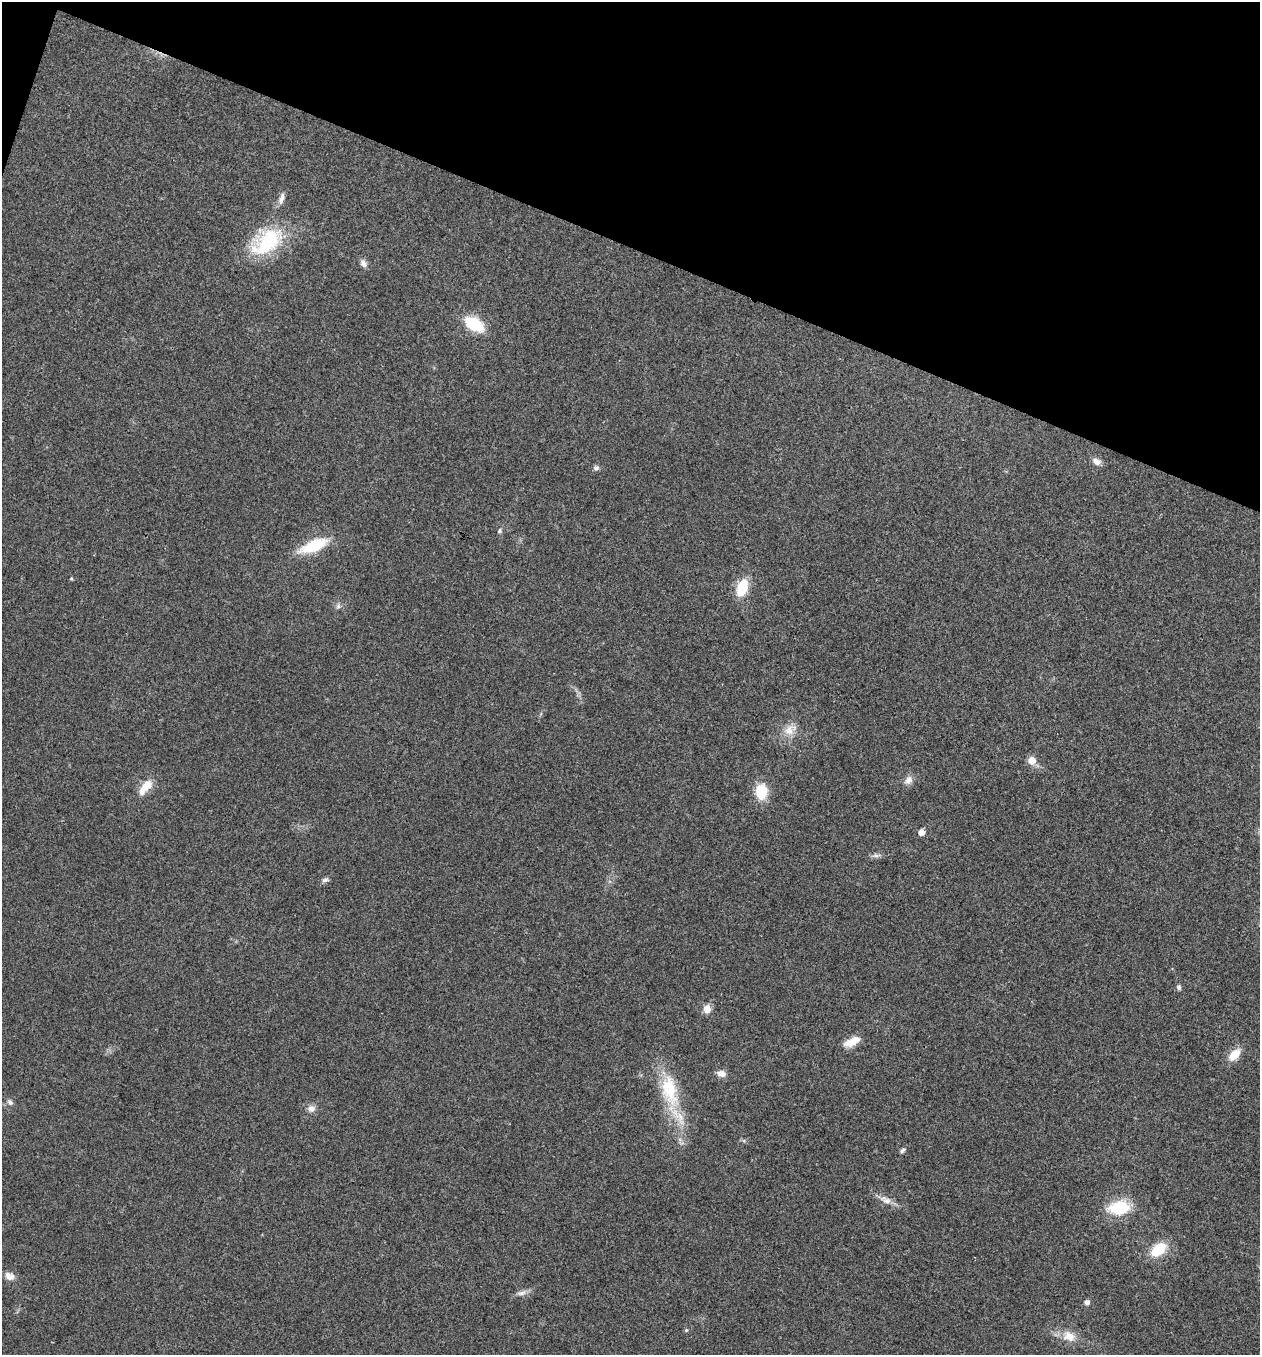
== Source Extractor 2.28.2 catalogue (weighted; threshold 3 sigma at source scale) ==
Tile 2 of 4 x 4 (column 2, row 1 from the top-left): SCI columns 1393-2650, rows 4064-5416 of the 5433 x 5419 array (HDU 1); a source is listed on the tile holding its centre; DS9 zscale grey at full resolution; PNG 1262 x 1357 px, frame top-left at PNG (2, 2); no overlay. Shown black and unused: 19% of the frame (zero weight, under 3 of 4 exposures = <1% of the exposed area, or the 3 px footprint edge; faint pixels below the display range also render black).
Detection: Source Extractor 2.28.2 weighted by HDU 2 'WHT'; one run over the whole footprint, this tile lists its part. Background 0.0239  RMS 0.0041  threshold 0.0183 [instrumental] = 3 sigma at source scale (4.5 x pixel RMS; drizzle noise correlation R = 1.50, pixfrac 1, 0.05/0.05 arcsec/px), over >= 5 px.
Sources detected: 37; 1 inside a brighter listed object's ellipse — not listed separately; the other 36 listed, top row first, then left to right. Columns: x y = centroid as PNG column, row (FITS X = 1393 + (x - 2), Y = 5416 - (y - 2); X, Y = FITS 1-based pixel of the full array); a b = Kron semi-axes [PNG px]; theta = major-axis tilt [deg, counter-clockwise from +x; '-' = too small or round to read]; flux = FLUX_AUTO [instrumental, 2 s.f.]
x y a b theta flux
281 199 15 7 73 2.5
267 242 45 28 35 30
363 263 11 7 -62 2
474 324 16 10 -33 21
1096 461 12 8 -26 2.4
596 468 7 6 - 1.2
499 531 6 6 - 0.85
314 546 29 11 22 18
71 578 5 4 - 0.42
742 588 17 10 71 13
338 606 8 6 79 1.1
789 730 17 14 45 5.5
1032 760 7 6 - 5.4
908 780 13 10 52 2.7
147 785 19 10 46 6.4
761 791 15 12 90 12
921 832 6 5 - 2.8
876 855 13 5 0 1.5
325 880 10 6 21 1.3
1179 987 7 6 - 1.1
707 1009 9 8 - 3.5
852 1042 20 9 26 5.4
1235 1054 19 10 46 5.8
721 1074 12 8 -13 2.7
669 1090 52 23 -77 25
10 1102 9 6 -38 1.2
311 1109 10 9 - 2.4
902 1150 8 5 33 1
885 1200 20 9 -26 3.7
1119 1208 19 13 8 20
1158 1250 17 11 39 13
10 1276 11 8 -22 3.2
521 1293 14 6 12 2.2
1087 1302 7 6 - 1.4
686 1330 5 5 - 0.51
1069 1336 18 13 -22 6